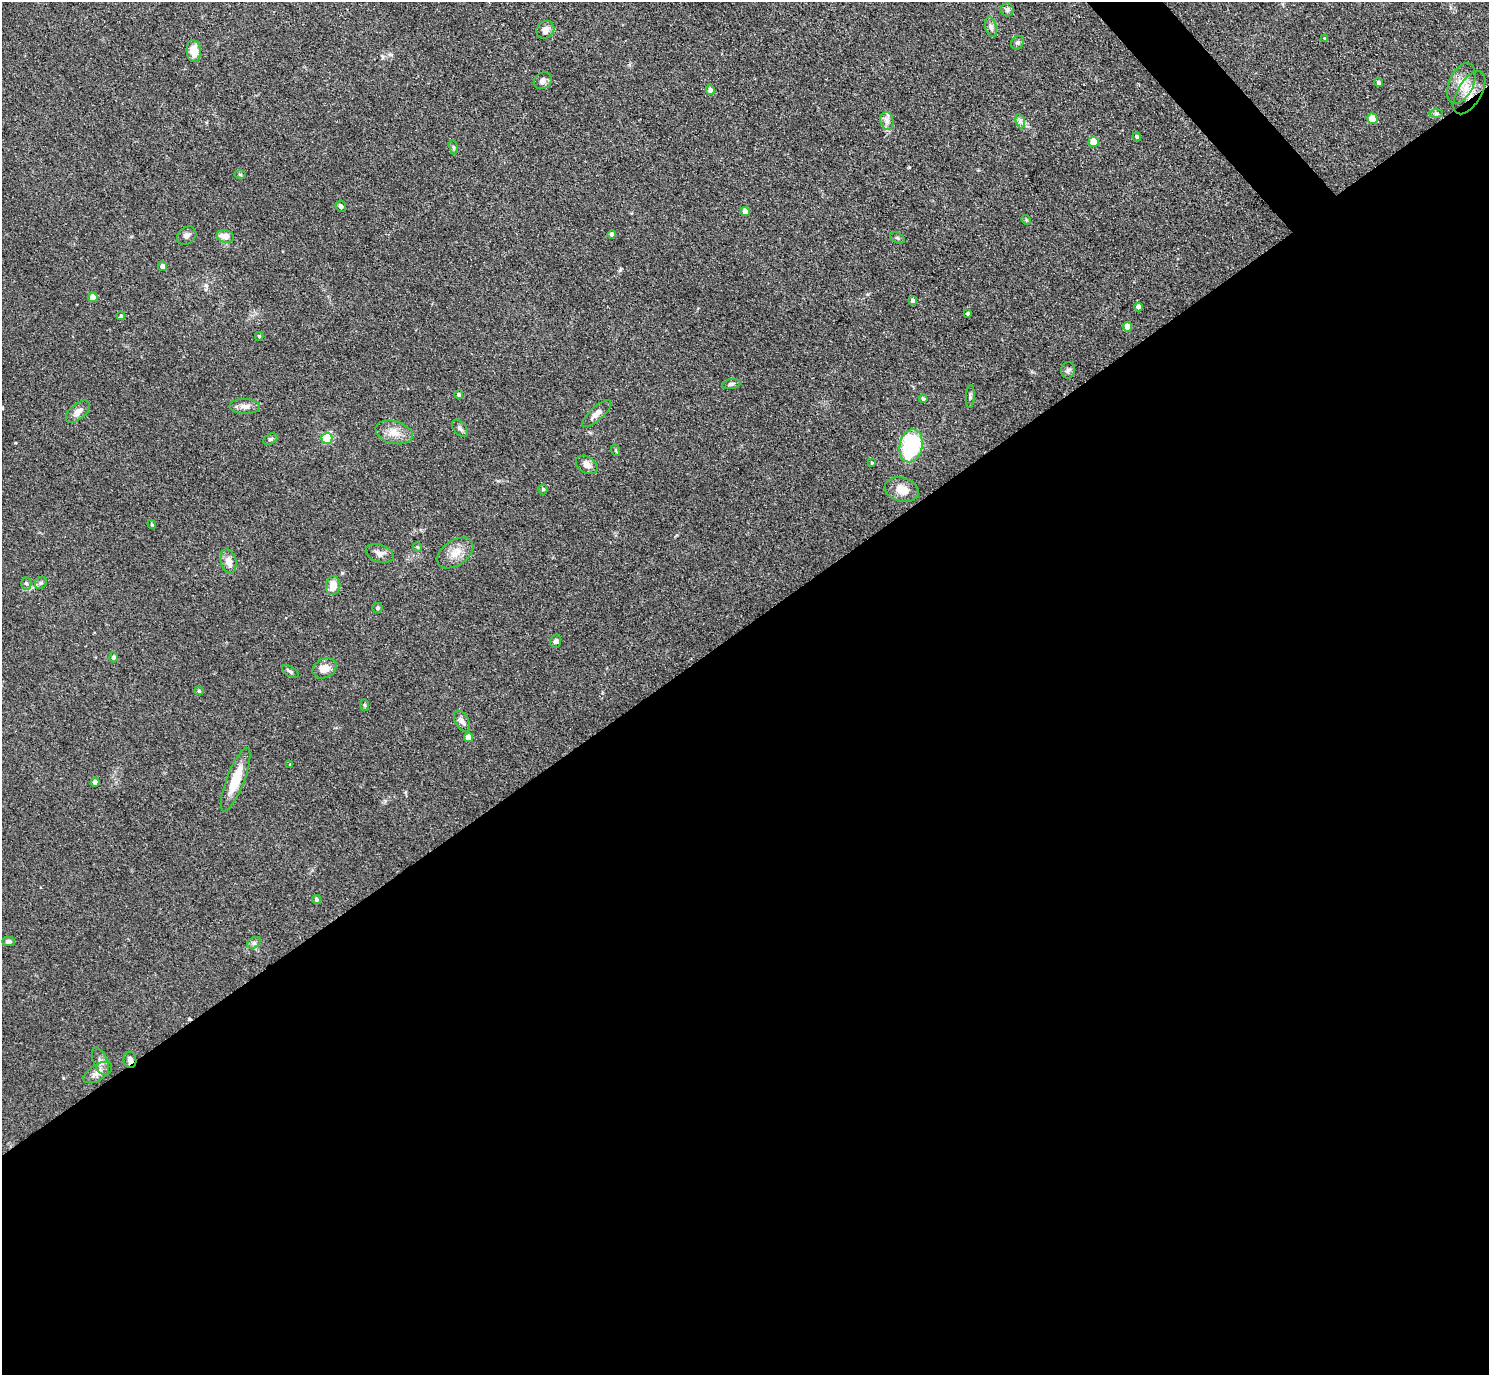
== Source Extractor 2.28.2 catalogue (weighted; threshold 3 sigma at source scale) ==
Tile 15 of 4 x 4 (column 3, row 4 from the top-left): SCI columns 2978-4464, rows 300-1672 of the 5954 x 5950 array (HDU 1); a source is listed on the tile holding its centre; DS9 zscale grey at full resolution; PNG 1491 x 1377 px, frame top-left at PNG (2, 2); each listed source drawn as its Kron ellipse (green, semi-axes under 4 px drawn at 4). Shown black and unused: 55% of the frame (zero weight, under 3 of 4 exposures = <1% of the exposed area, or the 3 px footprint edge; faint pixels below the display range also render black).
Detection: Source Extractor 2.28.2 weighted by HDU 2 'WHT'; one run over the whole footprint, this tile lists its part. Background 0.0816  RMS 0.0057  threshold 0.0256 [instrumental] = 3 sigma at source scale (4.5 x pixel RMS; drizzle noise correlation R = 1.50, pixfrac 1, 0.05/0.05 arcsec/px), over >= 5 px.
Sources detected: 79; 1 cosmic-ray / hot-pixel residue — neither listed nor drawn; the other 78 listed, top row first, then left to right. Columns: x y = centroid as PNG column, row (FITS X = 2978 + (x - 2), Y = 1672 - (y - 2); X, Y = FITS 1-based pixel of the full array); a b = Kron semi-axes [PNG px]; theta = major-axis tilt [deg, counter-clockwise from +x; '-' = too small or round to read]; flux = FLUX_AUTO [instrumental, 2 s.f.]
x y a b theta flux
1007 10 6 6 - 1.5
991 27 10 6 -76 1.9
545 30 9 8 - 4.1
1325 39 4 4 - 0.56
1017 43 7 6 - 1.3
194 51 11 7 -84 7.7
543 81 9 8 - 2.4
1379 83 4 4 - 1.9
1461 84 21 12 66 8.4
710 90 5 4 - 2.9
1469 93 24 12 59 9.7
1436 113 7 4 0 1
1372 119 5 5 - 14
887 121 9 6 -78 2.4
1020 121 7 4 -71 1.4
1137 137 4 4 - 1.1
1093 142 5 5 - 13
454 147 7 3 -81 0.76
240 174 6 4 -2 0.71
341 206 6 5 - 1.6
745 212 5 4 - 5.2
1026 220 5 4 - 0.71
612 234 4 3 - 1.3
187 236 11 8 39 2.1
225 236 8 6 -13 5.6
898 238 7 5 -27 1
163 266 5 4 - 2.8
93 297 5 4 - 7.5
913 300 4 4 - 1.8
1138 307 4 4 - 2.5
968 313 4 3 - 0.9
121 316 4 4 - 1
1127 327 5 4 - 6
259 336 4 4 - 0.73
1068 370 8 7 - 1.6
731 384 9 5 13 1.2
459 394 4 4 - 1.2
970 396 11 4 87 1.2
923 399 4 4 - 1.1
245 406 15 7 0 3.2
78 412 14 7 41 3.8
597 414 18 6 43 4
460 428 10 6 -50 1.8
394 432 19 11 -14 6.7
327 438 5 5 - 36
270 439 8 5 27 1.1
911 446 16 11 78 55
615 450 6 4 -70 0.65
872 463 3 3 - 0.6
587 465 12 8 -31 3.6
543 489 5 4 - 0.8
902 490 17 12 -16 7.1
152 524 5 4 - 0.67
417 547 5 4 - 0.68
380 553 14 8 -19 3.2
455 553 20 12 34 7.2
229 561 12 7 -76 5.1
26 583 6 5 - 1.3
41 583 6 5 - 1.1
333 585 9 7 84 6.9
377 608 5 5 - 1
556 641 6 5 - 1.3
114 657 5 4 - 1.5
325 668 12 9 26 6.7
290 671 9 5 -32 1.2
199 691 4 4 - 0.87
365 705 6 3 -88 0.57
462 721 11 6 -59 2.6
469 737 5 4 - 7.6
290 764 3 2 - 0.38
236 780 34 9 69 14
95 782 4 4 - 2.8
317 900 5 4 - 1.1
9 942 6 4 0 1.6
254 943 7 5 30 1.2
130 1060 8 6 -81 2.1
100 1061 14 7 -67 2.9
98 1073 16 8 31 4.1
Overlapping masked pixels (flux is a lower limit): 2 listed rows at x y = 1469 93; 130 1060